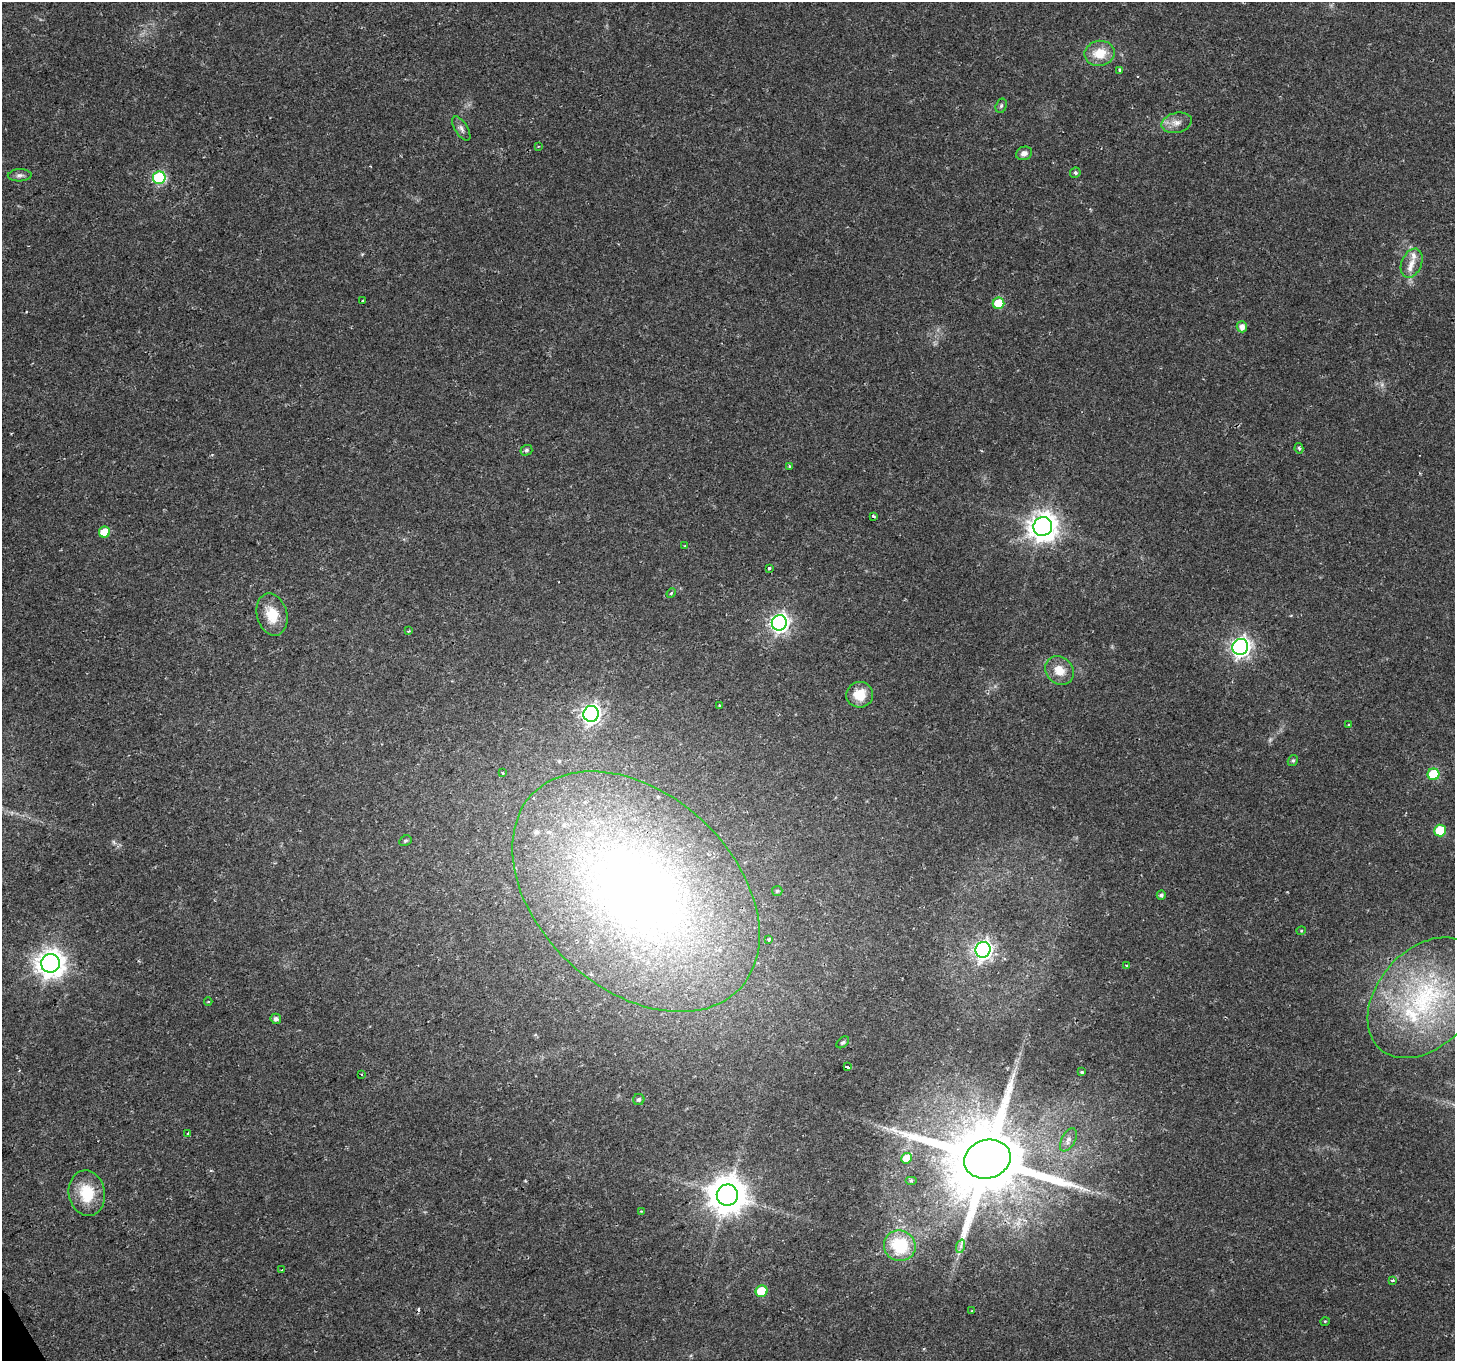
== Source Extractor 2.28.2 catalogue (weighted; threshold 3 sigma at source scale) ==
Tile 7 of 4 x 4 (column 3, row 2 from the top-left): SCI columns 2907-4359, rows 2825-4183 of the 5817 x 5709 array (HDU 1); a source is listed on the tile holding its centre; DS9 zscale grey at full resolution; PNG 1457 x 1363 px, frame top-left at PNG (2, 2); each listed source drawn as its Kron ellipse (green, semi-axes under 4 px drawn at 4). Shown black and unused: <1% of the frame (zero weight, under 2 of 3 exposures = <1% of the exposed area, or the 3 px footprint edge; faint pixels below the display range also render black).
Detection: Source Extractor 2.28.2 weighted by HDU 2 'WHT'; one run over the whole footprint, this tile lists its part. Background 0.0332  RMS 0.0032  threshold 0.0143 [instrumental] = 3 sigma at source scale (4.5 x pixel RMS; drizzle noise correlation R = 1.50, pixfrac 1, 0.0396/0.0396 arcsec/px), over >= 5 px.
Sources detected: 79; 2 too faint to see at this stretch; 1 cosmic-ray / hot-pixel residue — neither listed nor drawn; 8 inside a brighter listed object's ellipse — not listed separately; the other 68 listed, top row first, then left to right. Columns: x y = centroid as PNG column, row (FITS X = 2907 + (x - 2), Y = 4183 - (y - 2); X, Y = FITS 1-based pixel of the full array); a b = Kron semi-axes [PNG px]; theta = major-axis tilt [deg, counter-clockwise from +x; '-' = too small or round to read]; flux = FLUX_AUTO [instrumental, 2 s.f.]
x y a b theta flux
1100 53 15 12 10 6.9
1119 70 3 3 - 0.54
1001 106 7 5 73 0.67
1177 123 15 10 13 2.8
461 129 13 6 -57 1.4
538 146 3 3 - 0.3
1024 153 8 6 20 1.5
1075 173 5 5 - 0.68
20 175 12 6 3 1.1
159 178 6 6 - 37
1412 263 15 10 67 2.8
362 301 3 3 - 0.41
998 303 6 5 - 13
1242 327 5 5 - 2.1
1299 448 5 4 - 0.59
526 450 6 5 - 0.68
790 466 3 3 - 0.51
873 516 4 3 - 0.52
1043 527 9 9 - 400
104 532 5 5 - 6.8
685 546 4 3 - 0.35
769 568 3 3 - 1.4
671 593 5 4 - 0.48
272 614 21 15 -75 7.2
779 623 8 7 - 140
408 631 2 2 - 0.29
1240 647 8 7 - 140
1059 670 15 13 -45 5
860 695 13 12 - 6.3
720 705 3 3 - 0.48
591 714 8 7 - 150
1349 725 4 3 - 0.63
1293 760 6 4 57 0.53
503 773 3 2 - 0.34
1433 774 6 6 - 18
1440 830 6 6 - 12
405 841 6 5 - 0.56
777 891 5 5 - 0.51
636 892 142 97 -43 260
1161 895 4 4 - 0.86
1301 931 4 4 - 0.33
769 939 3 3 - 0.46
983 950 8 7 - 150
50 963 9 9 - 360
1127 965 4 3 - 0.65
1426 998 69 48 48 58
208 1001 4 3 - 0.32
276 1019 5 5 - 1.3
843 1042 7 4 40 0.59
847 1067 4 3 - 2.5
1082 1072 3 3 - 0.39
362 1074 3 2 - 0.59
639 1099 5 5 - 0.68
188 1133 3 3 - 0.42
1068 1140 12 6 62 1.4
907 1158 5 5 - 5.6
987 1159 23 19 16 5100
911 1181 6 4 0 0.47
87 1193 23 18 -81 11
727 1195 10 10 - 790
641 1211 4 3 - 0.29
900 1246 16 15 - 18
961 1246 7 4 72 0.88
282 1270 3 2 - 0.33
1392 1280 3 3 - 0.61
762 1291 6 5 - 11
972 1310 4 2 - 0.24
1325 1321 5 3 - 0.25
Overlapping masked pixels (flux is a lower limit): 2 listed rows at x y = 636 892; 987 1159